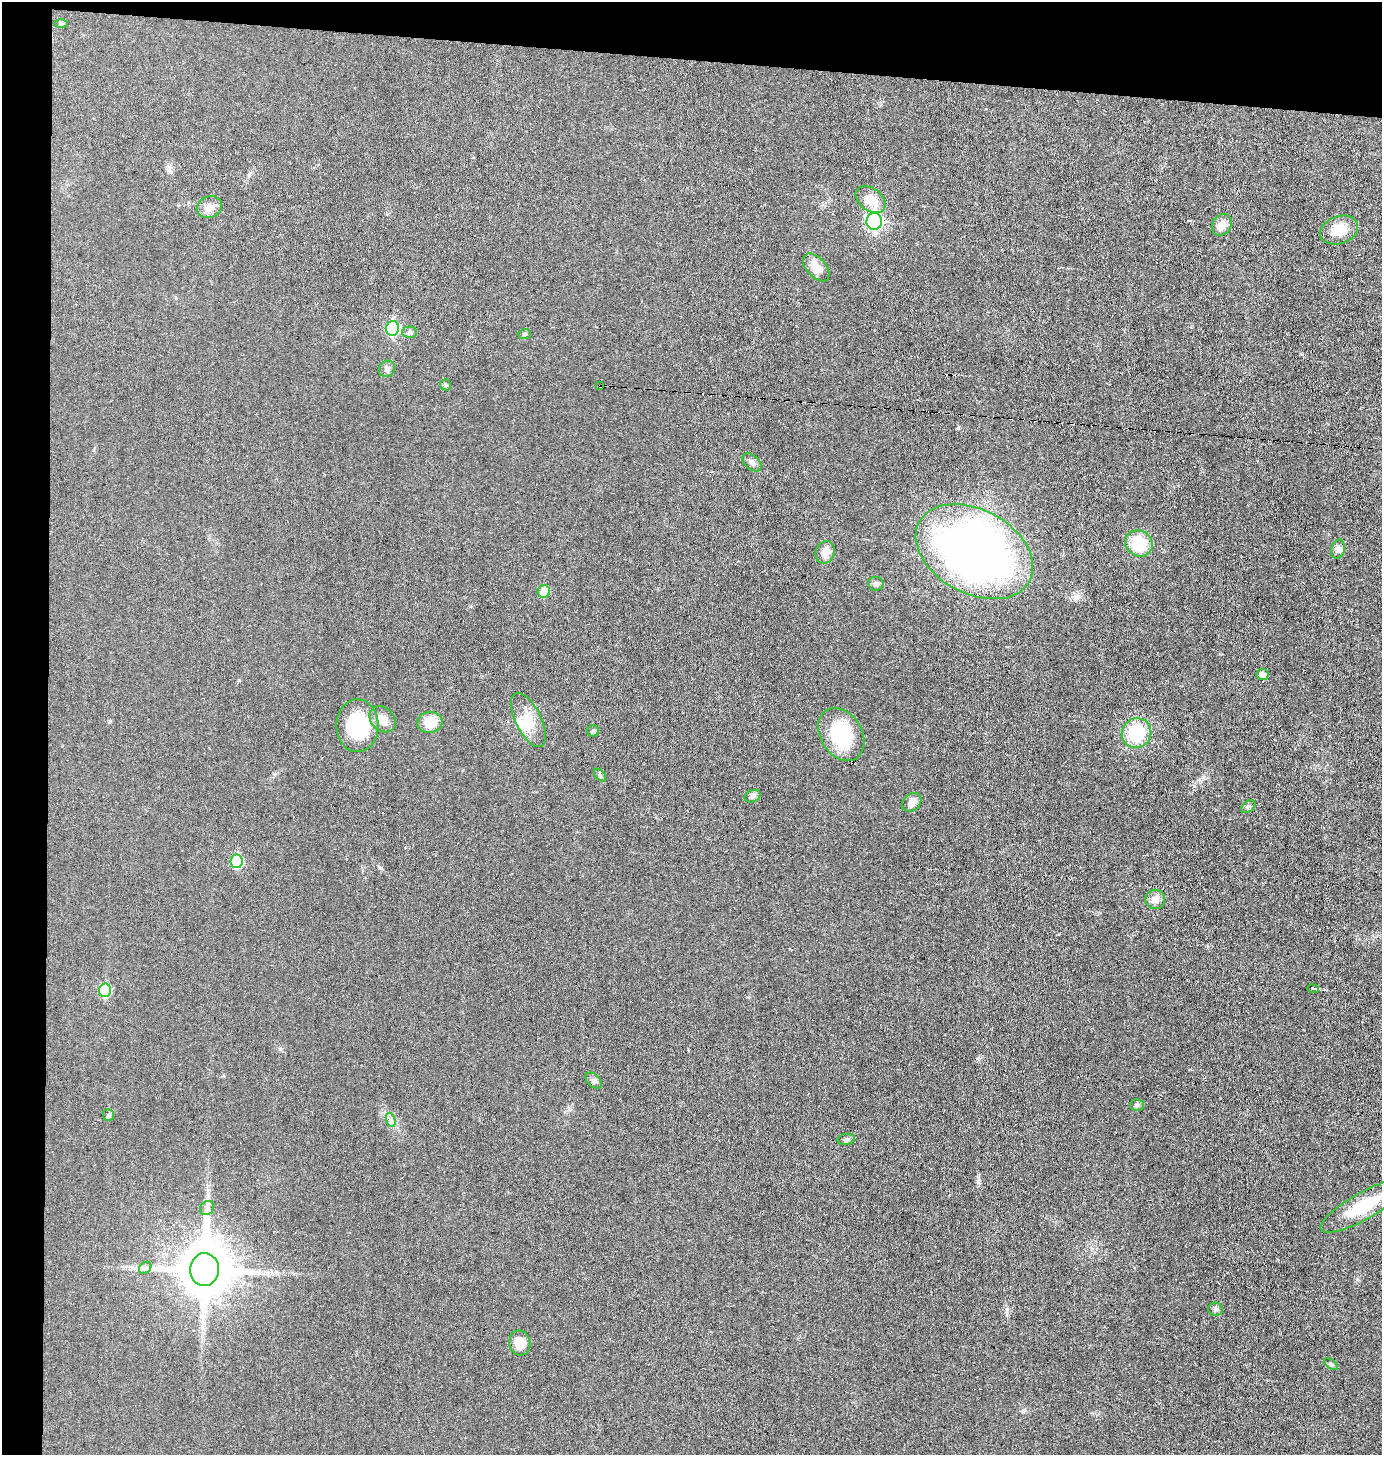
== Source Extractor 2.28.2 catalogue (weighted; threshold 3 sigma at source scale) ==
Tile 1 of 3 x 3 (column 1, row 1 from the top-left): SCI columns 99-1478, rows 2907-4359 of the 4383 x 4359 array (HDU 1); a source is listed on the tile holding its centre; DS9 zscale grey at full resolution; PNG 1384 x 1457 px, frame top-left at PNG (2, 2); each listed source drawn as its Kron ellipse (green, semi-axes under 4 px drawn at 4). Shown black and unused: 7% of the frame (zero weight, under 3 of 6 exposures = <1% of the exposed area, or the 3 px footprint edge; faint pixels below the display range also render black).
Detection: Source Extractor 2.28.2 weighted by HDU 2 'WHT'; one run over the whole footprint, this tile lists its part. Background 0.0233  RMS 0.004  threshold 0.0163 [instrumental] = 3 sigma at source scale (4.09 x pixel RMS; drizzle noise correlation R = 1.36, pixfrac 0.8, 0.05/0.05 arcsec/px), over >= 5 px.
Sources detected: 50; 1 inside a brighter object's white glare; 1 cosmic-ray / hot-pixel residue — neither listed nor drawn; the other 48 listed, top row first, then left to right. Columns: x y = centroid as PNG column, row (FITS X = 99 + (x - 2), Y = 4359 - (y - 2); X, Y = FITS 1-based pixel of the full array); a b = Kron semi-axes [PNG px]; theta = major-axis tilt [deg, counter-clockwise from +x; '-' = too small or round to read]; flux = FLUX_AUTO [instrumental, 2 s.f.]
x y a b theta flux
61 24 7 4 1 0.64
870 200 17 11 -37 6.7
209 207 13 11 23 3.1
874 221 8 7 - 83
1222 225 11 9 57 3.1
1339 230 20 13 20 7.2
816 267 16 9 -47 5
392 328 7 6 - 34
409 332 7 6 - 0.84
525 334 6 4 16 0.6
387 369 8 7 - 1.3
446 385 5 5 - 0.55
600 385 3 2 - 2.8
752 462 11 7 -41 1.4
1139 543 14 12 -32 14
1338 549 10 6 76 1.2
825 552 11 9 68 3.8
974 552 63 42 -28 250
876 584 8 7 - 1.1
544 592 6 6 - 6.8
1263 675 6 5 - 2.2
383 719 15 11 -45 4
528 720 29 13 -64 7.3
430 722 13 10 5 6.5
357 726 26 21 89 22
593 731 6 6 - 0.66
1137 733 15 14 - 16
841 734 28 20 -58 23
600 775 7 4 -47 0.64
752 796 8 6 20 0.99
912 802 10 8 41 2.9
1248 807 8 5 38 0.81
237 861 7 6 - 20
1155 899 10 9 - 2.5
1313 989 6 3 -9 0.49
105 990 7 6 - 17
594 1081 9 6 -44 0.95
1137 1105 7 5 3 0.77
108 1115 6 5 - 0.64
391 1120 7 4 -71 0.93
846 1139 9 5 10 0.9
1363 1206 48 13 29 17
207 1208 8 6 46 1.2
145 1268 7 5 44 1.1
204 1270 16 14 87 1900
1215 1309 7 6 - 0.93
520 1343 13 10 -79 5.7
1331 1364 8 4 -36 0.67
Overlapping masked pixels (flux is a lower limit): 1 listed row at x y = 600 385
Isophote crosses this tile's border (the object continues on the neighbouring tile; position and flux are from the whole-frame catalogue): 1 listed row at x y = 1363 1206
Unlisted compact peaks at least as high as the median listed source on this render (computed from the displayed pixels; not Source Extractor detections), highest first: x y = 958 428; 1357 1279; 978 1182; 1007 1309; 280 1049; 1203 777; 249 174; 110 721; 239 680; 977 1058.